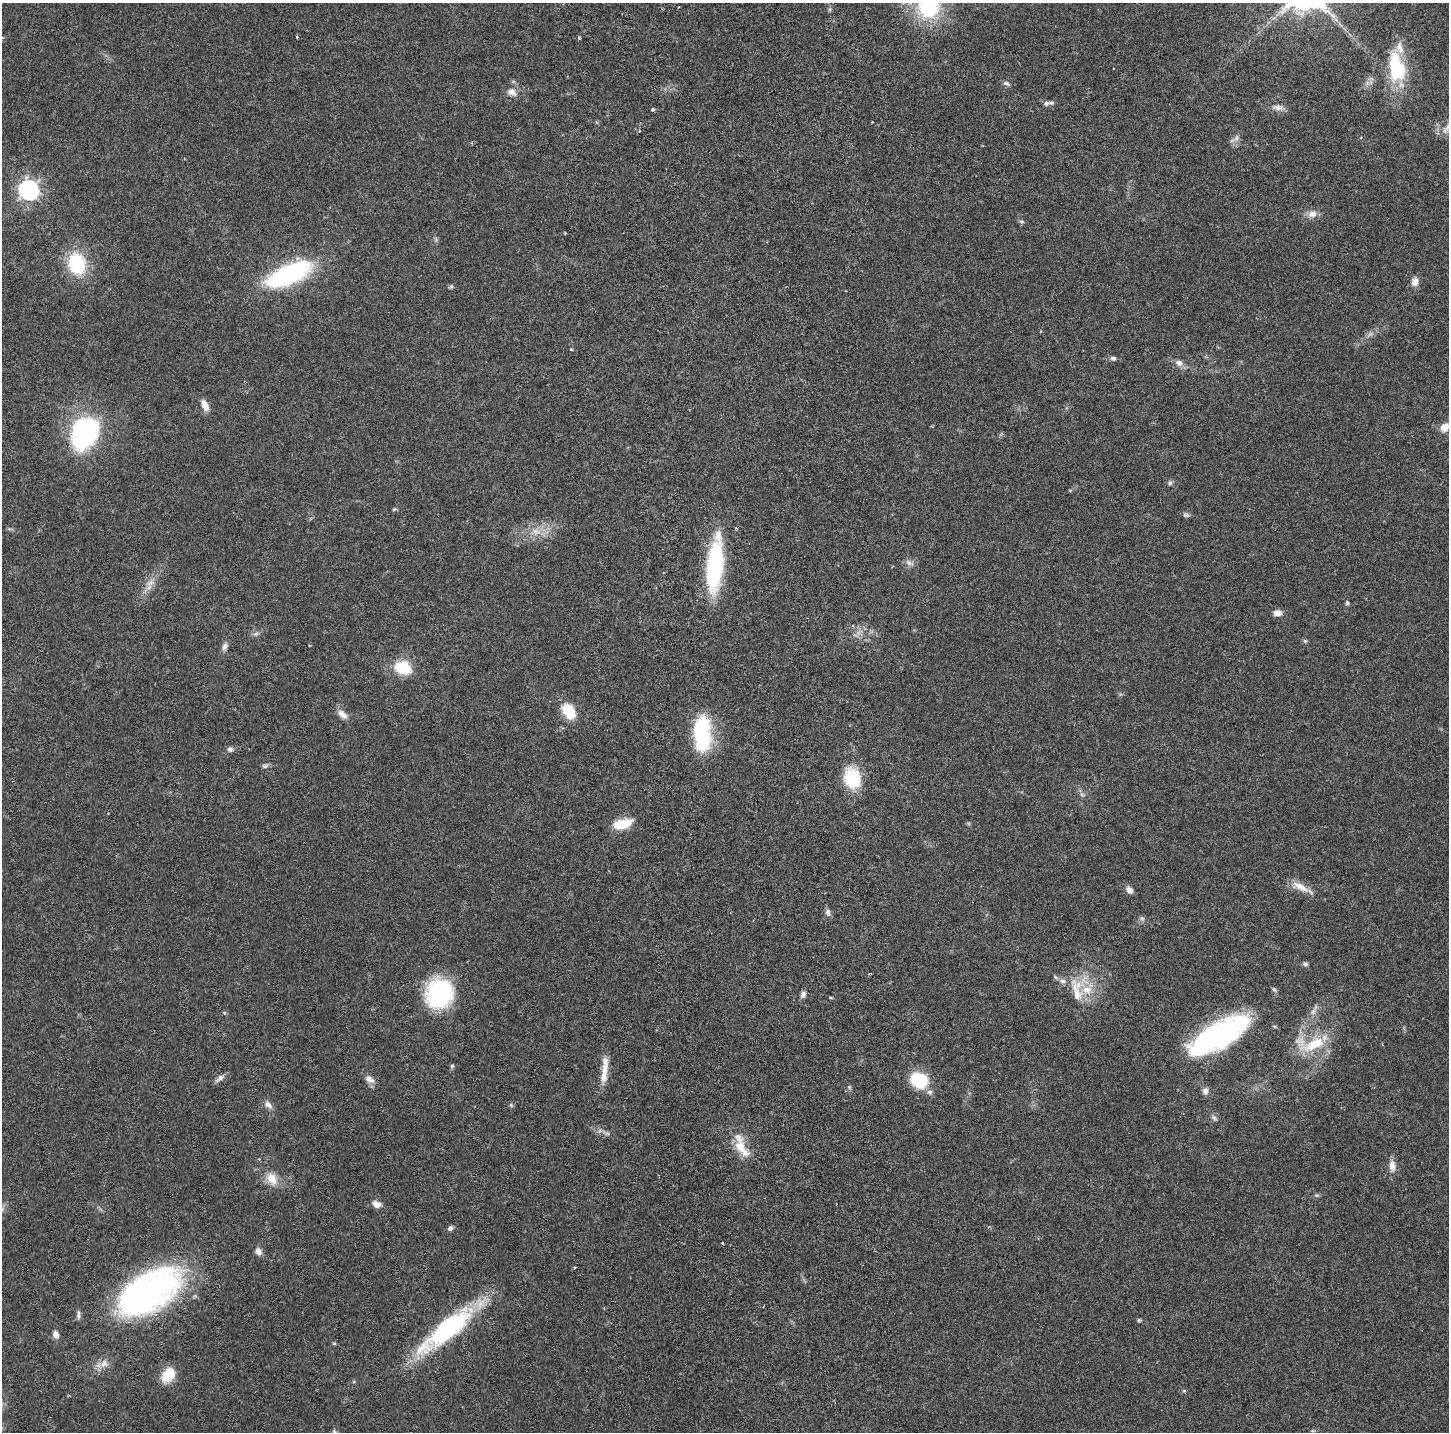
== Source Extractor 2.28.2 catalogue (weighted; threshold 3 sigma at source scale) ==
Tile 5 of 3 x 3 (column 2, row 2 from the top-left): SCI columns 1664-3110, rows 1516-2945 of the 4778 x 4489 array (HDU 1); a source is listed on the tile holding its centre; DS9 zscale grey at full resolution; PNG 1451 x 1434 px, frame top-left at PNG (2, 3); no overlay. Nothing masked; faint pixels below the display range render black.
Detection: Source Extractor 2.28.2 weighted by HDU 2 'WHT'; one run over the whole footprint, this tile lists its part. Background 0.0271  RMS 0.0022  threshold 0.00913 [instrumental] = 3 sigma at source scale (4.09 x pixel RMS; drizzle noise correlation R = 1.36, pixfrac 0.8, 0.0396/0.0396 arcsec/px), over >= 5 px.
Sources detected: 93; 2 too faint to see at this stretch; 1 inside a brighter object's white glare — not listed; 4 inside a brighter listed object's ellipse — not listed separately; the other 86 listed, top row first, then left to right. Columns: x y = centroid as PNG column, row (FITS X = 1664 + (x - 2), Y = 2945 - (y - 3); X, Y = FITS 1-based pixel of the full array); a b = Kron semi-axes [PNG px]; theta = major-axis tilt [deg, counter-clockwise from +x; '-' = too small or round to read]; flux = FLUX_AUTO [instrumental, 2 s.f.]
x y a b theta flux
929 6 24 21 -89 20
297 37 4 3 - 0.19
579 38 4 4 - 0.25
1396 68 36 19 -81 13
513 82 6 4 1 0.31
1006 83 9 5 -22 0.56
512 92 12 10 -24 1.6
1046 103 8 7 - 0.68
1278 107 15 8 -8 1.3
653 109 4 4 - 0.46
639 131 4 3 - 0.19
1236 138 12 7 71 1
29 190 8 8 - 96
1312 214 12 9 6 1.5
1022 222 7 3 -18 0.31
77 263 20 15 -76 14
289 274 47 17 25 34
1415 282 11 9 76 1.3
451 287 6 4 48 0.33
1113 358 8 6 -10 0.55
1179 363 10 8 -7 1.2
205 405 14 7 -67 1.8
1445 427 12 9 37 1.9
85 433 37 27 58 31
1170 483 7 5 79 0.48
394 509 6 3 19 0.25
1186 515 10 5 -17 0.5
536 531 11 9 -36 1.8
909 563 13 7 -24 0.92
715 564 61 17 85 23
1347 603 6 5 - 0.34
1277 613 10 7 -2 1.4
256 634 8 6 20 0.57
1305 641 6 4 -44 0.32
225 646 11 7 70 0.9
403 668 14 11 -22 9.3
569 712 14 10 -58 7.2
342 714 16 8 -38 1.5
702 733 42 19 -89 17
230 749 7 6 - 0.73
265 766 9 5 8 0.53
852 778 23 18 -75 8.8
1082 794 7 5 -58 0.53
623 824 20 9 16 5.4
1301 887 25 9 -29 2.6
1129 890 9 7 -50 1.1
828 912 9 7 -74 0.75
1142 918 8 5 -62 0.51
1305 964 5 5 - 0.68
1056 977 7 4 -45 0.37
1063 981 8 7 - 0.85
1087 990 18 13 -5 4.7
439 994 32 29 71 20
803 994 9 7 70 0.72
831 997 5 3 - 0.25
1313 1012 9 6 63 0.84
1216 1035 62 24 26 42
1314 1044 37 14 25 7.7
452 1066 6 5 - 0.33
604 1073 32 7 83 3.3
220 1078 15 6 35 0.92
369 1079 14 9 -34 1.3
919 1080 17 14 -29 11
849 1087 6 4 -47 0.3
1205 1091 10 7 89 0.9
268 1104 12 8 -43 1.2
511 1105 6 5 - 0.31
1214 1118 9 6 -29 0.6
741 1148 31 13 -52 4.3
1392 1166 17 8 -86 1.6
272 1179 20 13 -59 3
1317 1195 6 5 - 0.34
376 1204 10 8 -17 1.4
450 1228 7 5 42 0.58
258 1251 10 7 -59 1.1
148 1292 62 31 32 74
78 1315 12 5 90 0.6
1139 1320 6 4 -11 0.29
447 1329 68 19 40 32
56 1334 10 7 -72 0.98
334 1343 6 4 -1 0.23
104 1364 13 10 54 1.7
168 1374 18 12 55 4.7
354 1381 5 3 - 0.21
1184 1391 6 4 -18 0.23
334 1432 7 5 -68 0.4
Isophote crosses this tile's border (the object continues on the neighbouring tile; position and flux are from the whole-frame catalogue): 3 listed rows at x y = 929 6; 1445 427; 334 1432